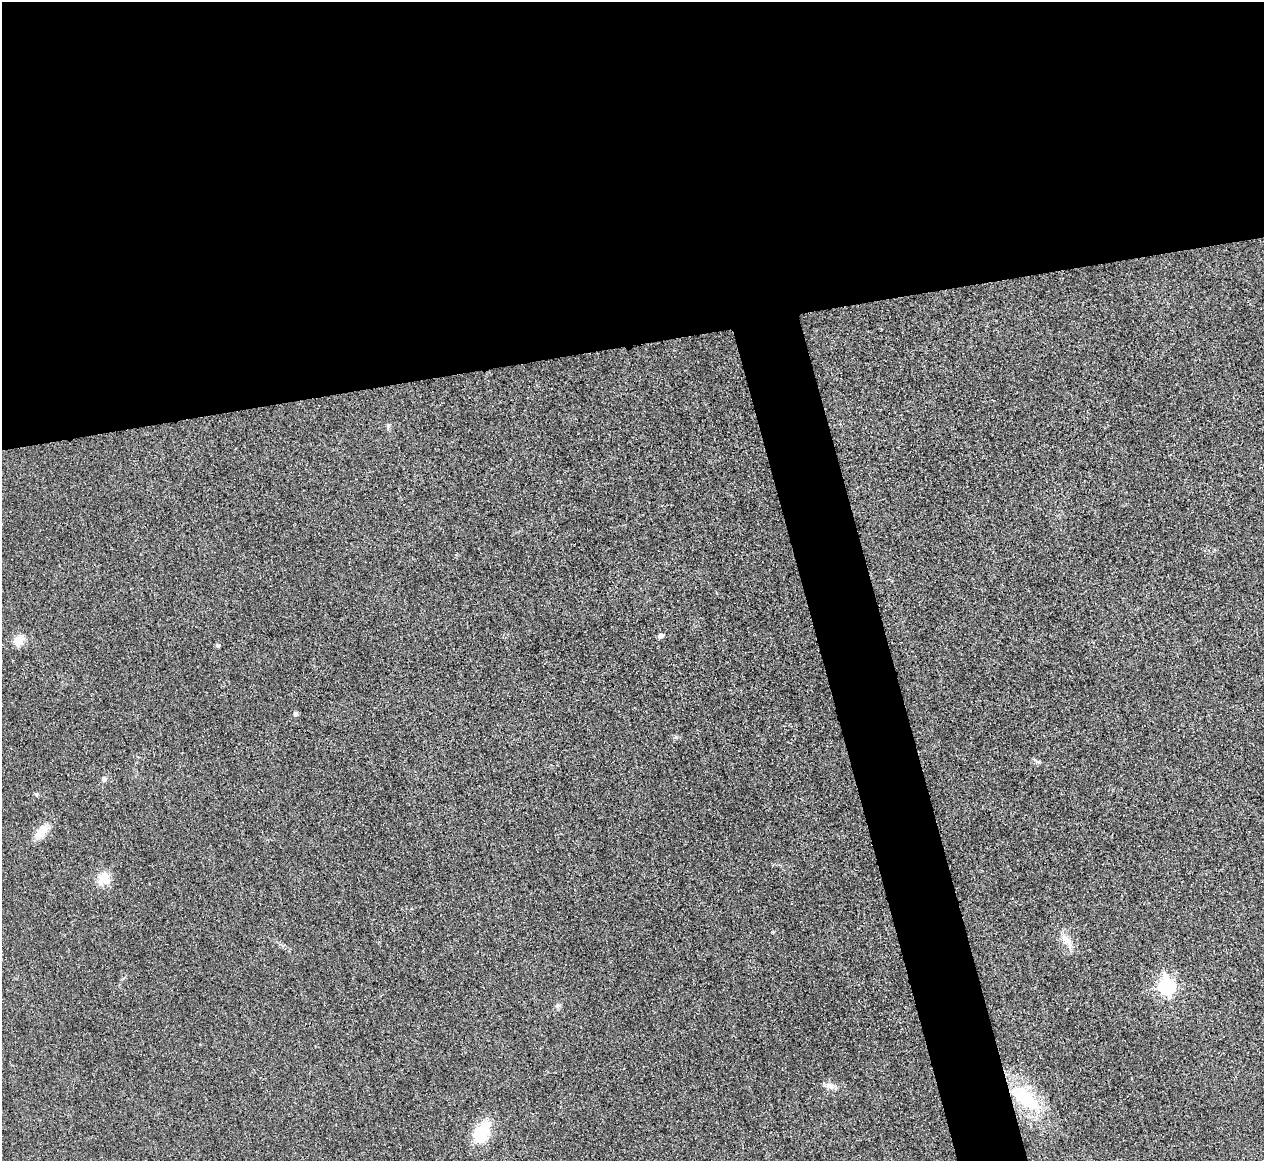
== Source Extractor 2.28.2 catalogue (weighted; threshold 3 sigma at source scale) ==
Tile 2 of 4 x 4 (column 2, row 1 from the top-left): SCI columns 1271-2532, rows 3625-4783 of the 5067 x 5048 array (HDU 1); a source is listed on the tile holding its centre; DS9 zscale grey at full resolution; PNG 1266 x 1163 px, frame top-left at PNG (2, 2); no overlay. Shown black and unused: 34% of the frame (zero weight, under 3 of 4 exposures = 1% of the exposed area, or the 3 px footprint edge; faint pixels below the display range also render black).
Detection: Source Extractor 2.28.2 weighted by HDU 2 'WHT'; one run over the whole footprint, this tile lists its part. Background 0.0224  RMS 0.0056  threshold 0.0253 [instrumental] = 3 sigma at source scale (4.5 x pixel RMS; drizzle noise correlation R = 1.50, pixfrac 1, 0.05/0.05 arcsec/px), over >= 5 px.
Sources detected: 15; all 15 listed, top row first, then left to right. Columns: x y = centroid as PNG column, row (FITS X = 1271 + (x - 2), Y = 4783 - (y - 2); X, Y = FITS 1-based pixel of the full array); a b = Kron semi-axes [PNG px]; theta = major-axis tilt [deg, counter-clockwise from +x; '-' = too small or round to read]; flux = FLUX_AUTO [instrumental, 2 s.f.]
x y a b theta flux
388 426 6 6 - 1
660 635 5 5 - 2.5
18 640 12 11 - 6.2
218 645 6 4 -19 0.88
295 713 5 5 - 1.5
1038 762 6 4 18 0.84
104 779 7 6 - 1.3
41 832 20 10 49 8.3
104 879 20 15 49 7.9
1066 940 22 9 -44 5.9
1167 986 8 7 - 120
558 1005 8 5 72 1.4
830 1086 13 9 -23 3.4
1026 1099 37 16 -34 36
482 1133 28 17 65 21
Overlapping masked pixels (flux is a lower limit): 1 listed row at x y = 1026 1099
Unlisted compact peaks at least as high as the median listed source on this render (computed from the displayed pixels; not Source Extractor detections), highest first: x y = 676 737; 36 794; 773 932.